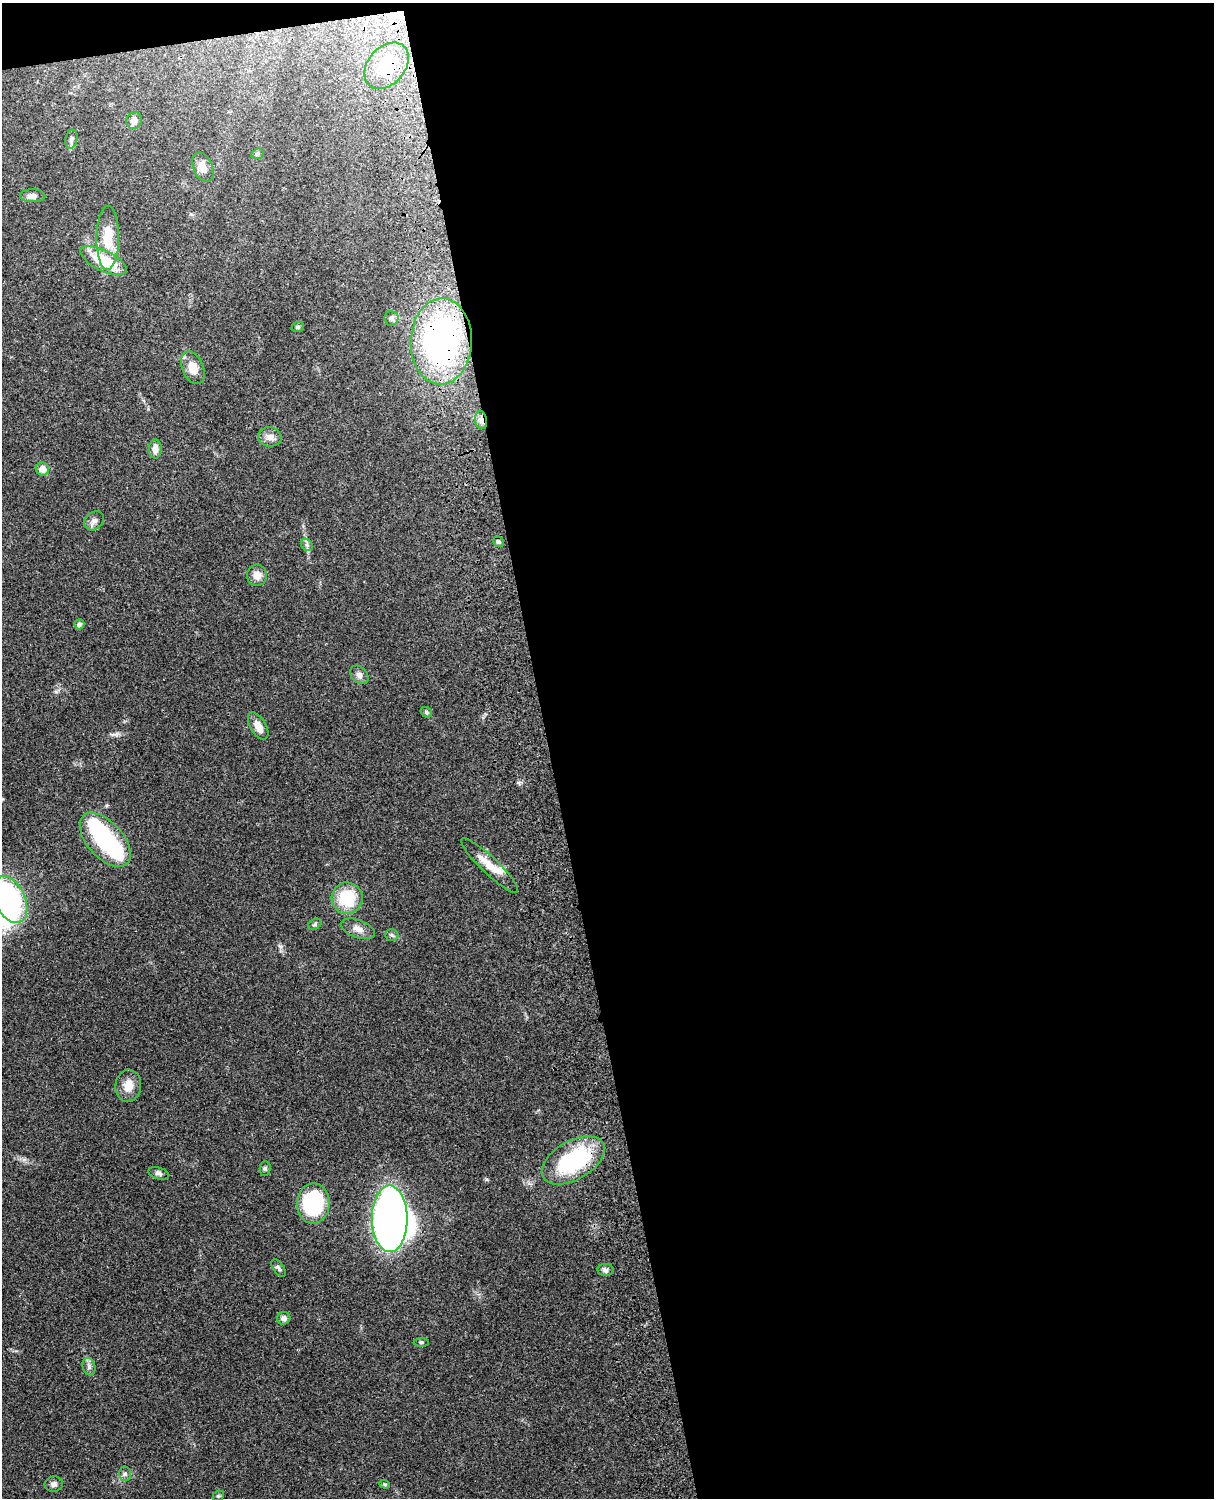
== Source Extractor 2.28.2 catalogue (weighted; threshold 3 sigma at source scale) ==
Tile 4 of 4 x 3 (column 4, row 1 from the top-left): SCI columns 3758-4969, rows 3268-4763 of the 5088 x 4926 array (HDU 1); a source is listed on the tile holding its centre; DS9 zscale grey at full resolution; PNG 1216 x 1500 px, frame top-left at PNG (2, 3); each listed source drawn as its Kron ellipse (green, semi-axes under 4 px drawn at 4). Shown black and unused: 56% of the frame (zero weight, under 3 of 4 exposures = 6% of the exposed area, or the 3 px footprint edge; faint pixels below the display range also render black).
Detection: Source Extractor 2.28.2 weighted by HDU 2 'WHT'; one run over the whole footprint, this tile lists its part. Background 0.0779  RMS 0.0058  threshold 0.0263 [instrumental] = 3 sigma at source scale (4.5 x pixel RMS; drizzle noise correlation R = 1.50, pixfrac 1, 0.05/0.05 arcsec/px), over >= 5 px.
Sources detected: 51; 3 inside a brighter object's white glare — neither listed nor drawn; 2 inside a brighter listed object's ellipse — not listed separately; the other 46 listed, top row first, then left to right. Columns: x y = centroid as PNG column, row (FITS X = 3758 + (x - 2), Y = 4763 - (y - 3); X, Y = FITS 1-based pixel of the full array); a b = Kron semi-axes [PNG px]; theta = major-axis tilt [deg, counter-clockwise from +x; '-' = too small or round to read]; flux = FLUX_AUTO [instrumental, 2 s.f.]
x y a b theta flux
387 66 26 18 49 24
134 121 8 7 - 4.1
71 139 9 6 78 1.9
258 154 6 5 - 1
203 167 15 9 -67 5.2
33 196 13 6 -1 2.7
108 238 32 11 89 14
103 261 25 10 -26 23
391 318 7 7 - 2
298 327 6 5 - 0.91
441 341 43 30 88 150
193 368 17 10 -66 7.5
481 420 9 6 -80 2.5
270 437 12 9 -9 3.6
155 449 9 6 90 4
42 469 7 6 - 5.1
94 521 11 8 43 2.8
499 542 5 5 - 1.2
307 545 7 5 -48 1.4
257 575 10 10 - 4.6
79 624 5 5 - 1.9
359 675 10 7 -46 2.6
426 712 6 5 - 0.98
258 726 15 8 -59 5.8
105 840 32 18 -48 56
490 866 38 8 -44 10
347 898 16 15 - 24
10 900 25 15 -64 58
315 924 7 5 30 1.1
358 929 18 8 -21 4.4
391 935 7 5 -2 1.2
128 1086 16 13 84 7
573 1160 35 19 30 56
265 1168 7 5 89 1.1
159 1173 10 6 -16 1.6
313 1203 20 16 88 44
390 1219 33 18 -89 440
278 1268 10 5 -55 1.4
605 1270 8 6 0 1.6
284 1318 7 6 - 2.1
421 1342 7 4 0 0.78
89 1367 9 6 -76 1.9
125 1474 7 6 - 1.5
54 1484 9 7 11 2.2
385 1484 5 4 - 0.75
218 1496 6 4 42 0.83
Overlapping masked pixels (flux is a lower limit): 4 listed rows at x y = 387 66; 441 341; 481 420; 573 1160
Unlisted compact peaks at least as high as the median listed source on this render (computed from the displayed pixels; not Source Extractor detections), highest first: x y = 280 946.